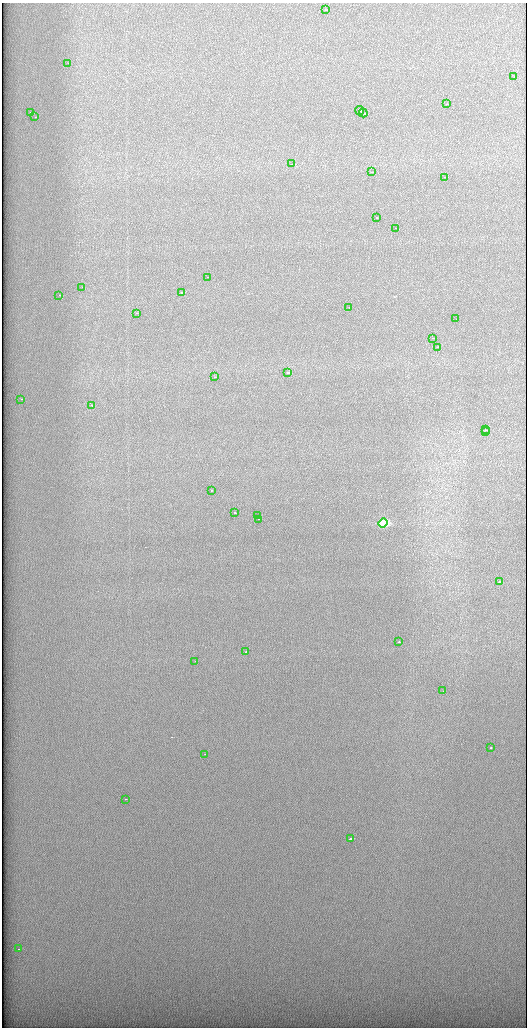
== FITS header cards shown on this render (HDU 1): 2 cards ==
NAXIS1  =                 1049 / length of data axis 1
NAXIS2  =                 2051 / length of data axis 2

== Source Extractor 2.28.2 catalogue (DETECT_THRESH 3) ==
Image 1049 x 2051 px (HDU 1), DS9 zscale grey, zoomed out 1/2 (1 PNG px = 2 x 2 image px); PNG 529 x 1030 px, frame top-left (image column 1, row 2050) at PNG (2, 3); each listed source drawn as its Kron ellipse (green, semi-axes under 4 px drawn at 4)
Background 1260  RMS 5.5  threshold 16.5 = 3 sigma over >= 5 px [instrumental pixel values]
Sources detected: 48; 5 cannot appear on this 1/2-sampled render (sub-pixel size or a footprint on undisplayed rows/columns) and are neither listed nor drawn; the other 43 listed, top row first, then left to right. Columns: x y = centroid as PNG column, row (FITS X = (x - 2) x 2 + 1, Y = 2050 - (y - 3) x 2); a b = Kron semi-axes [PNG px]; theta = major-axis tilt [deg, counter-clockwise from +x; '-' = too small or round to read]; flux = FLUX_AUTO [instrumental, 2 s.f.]
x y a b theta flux
325 10 2 1 - 4500
68 63 2 1 - 9900
514 77 2 1 - 3400
447 104 2 1 - 3200
359 110 5 2 - 20000
31 112 2 2 - 8700
363 113 4 1 - 28000
35 117 2 1 - 4300
292 164 2 1 - 5700
372 172 2 1 - 3600
444 177 2 1 - 5500
376 218 2 1 - 3300
395 228 2 1 - 3000
207 277 2 1 - 6900
82 287 2 1 - 3300
181 293 2 1 - 7500
59 295 2 1 - 7400
349 307 2 1 - 2300
136 313 2 1 - 2900
456 319 2 1 - 2700
432 338 2 1 - 6100
437 347 2 1 - 11000
287 373 3 2 - 13000
215 377 2 1 - 3900
21 399 2 1 - 4100
92 405 3 1 - 12000
485 430 2 2 - 5500
486 432 2 1 - 3800
211 490 2 1 - 4000
234 513 2 1 - 3900
257 516 2 1 - 4900
258 519 2 1 - 4800
383 523 5 4 - 240000
499 582 2 1 - 22000
398 642 2 1 - 4200
245 652 2 1 - 7100
195 661 2 1 - 4000
443 691 2 1 - 2500
490 748 2 1 - 6000
205 754 2 1 - 3400
125 799 2 1 - 2200
351 838 3 1 - 22000
18 949 2 1 - 6000
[5 sub-pixel or undisplayed-footprint detections neither listed nor drawn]